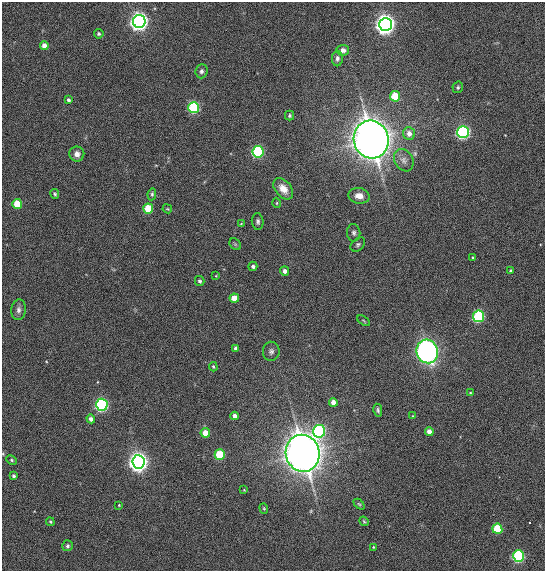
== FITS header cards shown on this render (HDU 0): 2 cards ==
NAXIS1  =                  543 / Length of x axis
NAXIS2  =                  569 / Length of y axis

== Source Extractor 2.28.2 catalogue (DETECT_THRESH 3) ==
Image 543 x 569 px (HDU 0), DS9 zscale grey, 1 PNG px = 1 image px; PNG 547 x 573 px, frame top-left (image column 1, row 569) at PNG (2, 2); each listed source drawn as its Kron ellipse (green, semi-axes under 4 px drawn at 4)
Background 1120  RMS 5.2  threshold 15.7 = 3 sigma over >= 5 px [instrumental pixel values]
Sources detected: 70; all 70 listed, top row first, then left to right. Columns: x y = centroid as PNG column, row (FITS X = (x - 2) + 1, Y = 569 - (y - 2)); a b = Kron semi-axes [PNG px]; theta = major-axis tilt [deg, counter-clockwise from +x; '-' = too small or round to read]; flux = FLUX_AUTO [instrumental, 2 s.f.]
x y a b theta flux
139 21 6 6 - 240000
385 24 6 6 - 310000
99 34 5 5 - 650
44 45 4 4 - 2600
343 50 6 5 - 1900
337 58 8 5 89 1100
201 71 7 6 - 1100
458 87 6 5 - 580
395 96 5 5 - 15000
68 100 4 3 - 850
194 107 5 5 - 40000
290 115 5 4 - 550
463 132 6 6 - 87000
409 133 6 6 - 2400
371 140 19 17 -76 490000
258 152 5 5 - 45000
77 154 7 7 - 2100
404 160 12 9 -59 1900
283 189 12 8 -51 4100
55 194 5 4 - 560
152 194 6 4 83 630
359 196 10 7 -12 3100
277 203 5 3 - 350
17 204 5 5 - 10000
148 209 5 5 - 16000
167 209 5 4 - 390
258 222 8 6 -84 900
241 224 3 3 - 290
354 233 9 6 -83 1100
235 244 6 5 - 570
358 244 8 5 42 830
473 258 3 3 - 680
253 266 5 4 - 1100
285 271 4 4 - 1700
511 271 3 3 - 540
216 276 4 3 - 230
200 281 5 4 - 660
234 298 4 4 - 5600
18 310 10 7 84 1500
479 316 5 5 - 46000
363 321 7 3 -36 330
235 348 4 3 - 910
271 351 9 8 - 1300
427 351 12 10 -76 140000
213 367 5 4 - 470
470 393 4 3 - 340
333 402 4 4 - 2600
102 405 6 6 - 73000
378 410 6 3 -78 610
235 416 4 4 - 1900
413 416 3 3 - 260
91 419 4 4 - 1600
319 431 6 6 - 62000
429 431 4 4 - 2600
205 433 5 4 - 6800
303 453 18 17 - 470000
220 454 5 5 - 16000
12 460 5 4 - 500
139 462 6 6 - 270000
14 476 4 3 - 800
244 490 4 3 - 260
359 504 6 4 -44 470
119 505 3 2 - 290
264 508 5 4 - 400
364 521 5 4 - 460
50 522 4 4 - 480
497 529 5 5 - 17000
67 546 5 5 - 760
374 547 4 3 - 350
518 556 6 5 - 58000
At the frame edge (FLAGS 8, measured only in part): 1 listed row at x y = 12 460